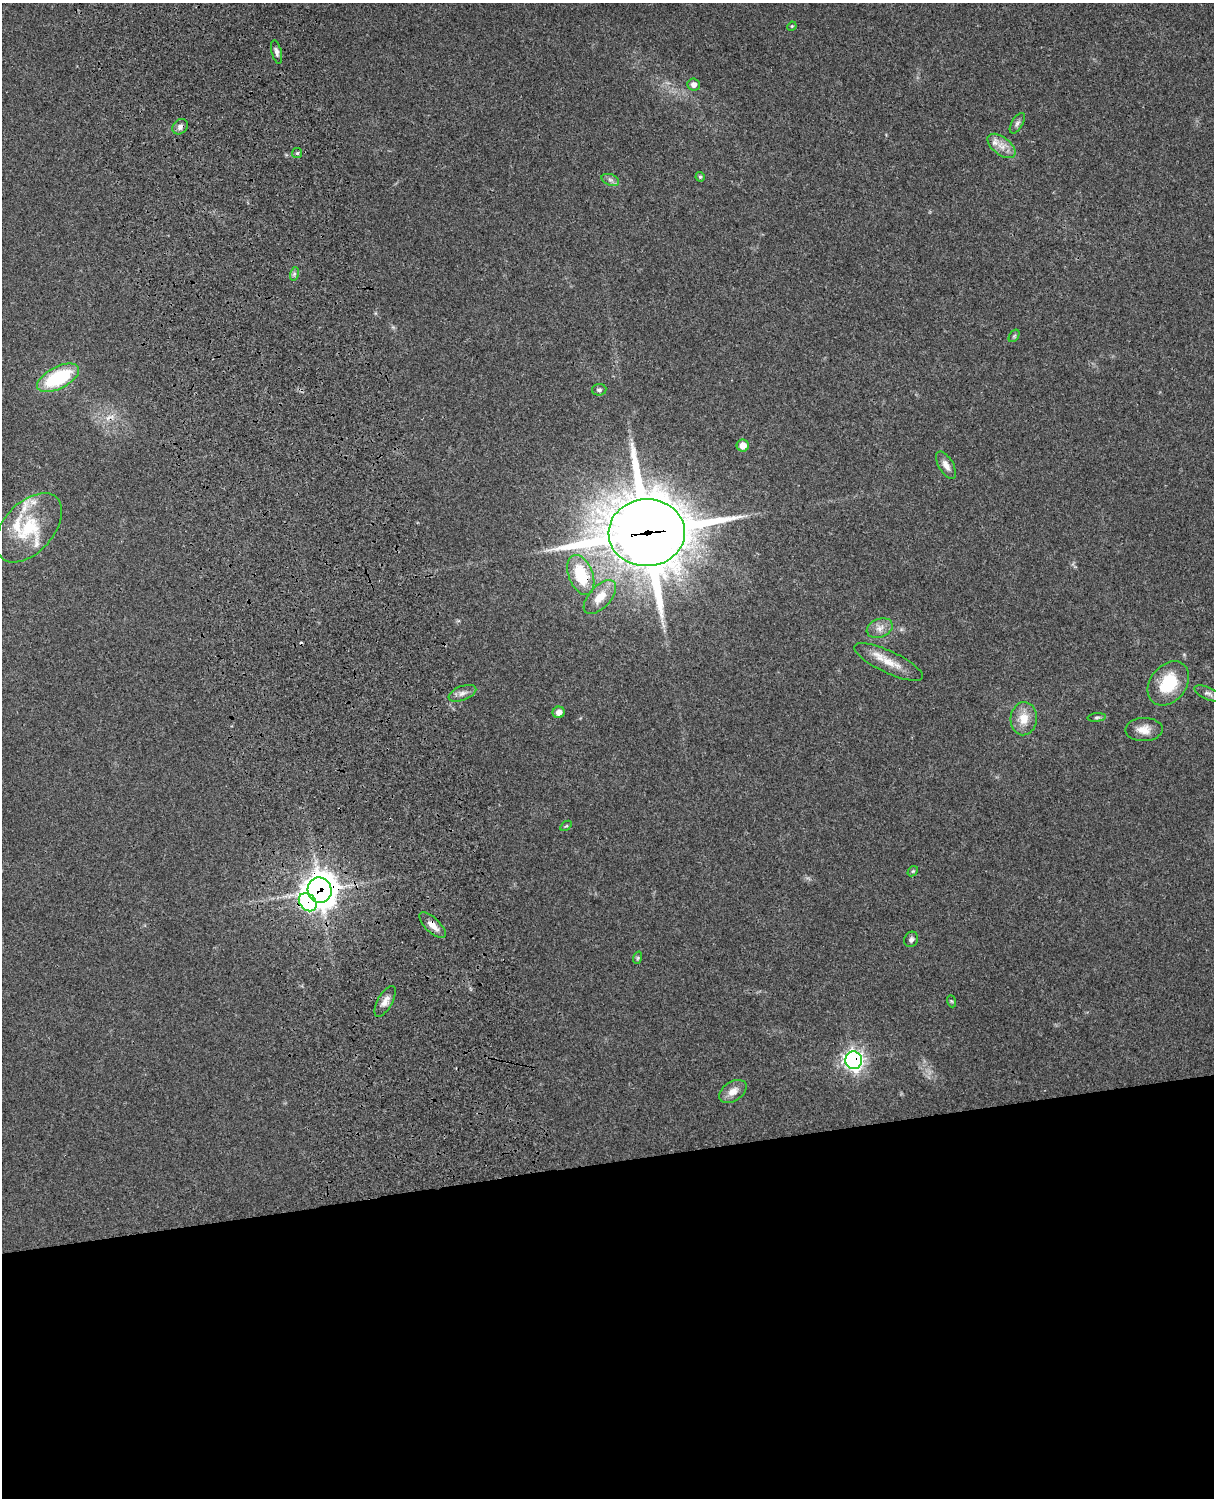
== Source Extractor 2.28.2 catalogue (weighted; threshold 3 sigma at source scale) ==
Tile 11 of 4 x 3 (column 3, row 3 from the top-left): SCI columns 2544-3755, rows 164-1659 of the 5089 x 4927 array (HDU 1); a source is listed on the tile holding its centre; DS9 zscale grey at full resolution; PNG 1216 x 1500 px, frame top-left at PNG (2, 3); each listed source drawn as its Kron ellipse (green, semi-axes under 4 px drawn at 4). Shown black and unused: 23% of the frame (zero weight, under 3 of 4 exposures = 6% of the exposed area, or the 3 px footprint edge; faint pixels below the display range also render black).
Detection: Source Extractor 2.28.2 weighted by HDU 2 'WHT'; one run over the whole footprint, this tile lists its part. Background 0.255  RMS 0.0089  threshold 0.0398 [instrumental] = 3 sigma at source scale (4.5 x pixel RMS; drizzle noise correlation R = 1.50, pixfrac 1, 0.05/0.05 arcsec/px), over >= 5 px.
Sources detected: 46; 2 cosmic-ray / hot-pixel residue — neither listed nor drawn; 5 inside a brighter listed object's ellipse — not listed separately; the other 39 listed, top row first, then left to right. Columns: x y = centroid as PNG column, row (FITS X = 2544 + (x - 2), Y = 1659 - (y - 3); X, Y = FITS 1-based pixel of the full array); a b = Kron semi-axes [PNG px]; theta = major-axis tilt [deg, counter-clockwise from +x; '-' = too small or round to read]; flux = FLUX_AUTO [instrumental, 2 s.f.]
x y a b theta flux
792 26 5 4 - 0.8
276 52 12 5 -77 3.3
694 84 6 6 - 5
1017 123 11 5 59 2.7
180 127 8 6 45 3.2
1001 146 16 8 -38 8.5
297 153 5 5 - 1.5
700 177 4 4 - 1.3
610 180 9 5 -19 2.7
294 274 7 4 73 1.8
1014 336 7 4 56 1.4
58 378 23 11 27 65
599 390 7 5 8 2
743 446 6 6 - 9.2
946 465 15 7 -60 6.1
29 528 41 25 48 48
647 533 38 33 3 5900
581 575 21 12 -69 37
600 597 21 11 47 15
880 628 13 9 21 6.7
889 662 37 11 -25 17
1168 683 24 18 51 38
462 693 14 7 21 4.7
1208 693 15 6 -24 3.4
559 712 6 5 - 6
1097 717 9 4 5 1.7
1024 719 16 13 86 14
1144 729 19 11 1 10
566 826 6 3 35 1
913 871 6 4 42 1.2
320 890 13 12 - 1100
308 902 10 7 -48 140
433 925 17 7 -44 8.1
911 939 8 6 64 2.6
637 958 6 4 71 1.1
385 1001 17 7 60 6.1
951 1001 6 4 -70 0.98
854 1060 9 8 - 340
733 1091 15 9 34 8.2
Overlapping masked pixels (flux is a lower limit): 6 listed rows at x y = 647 533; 581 575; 320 890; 308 902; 433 925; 854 1060